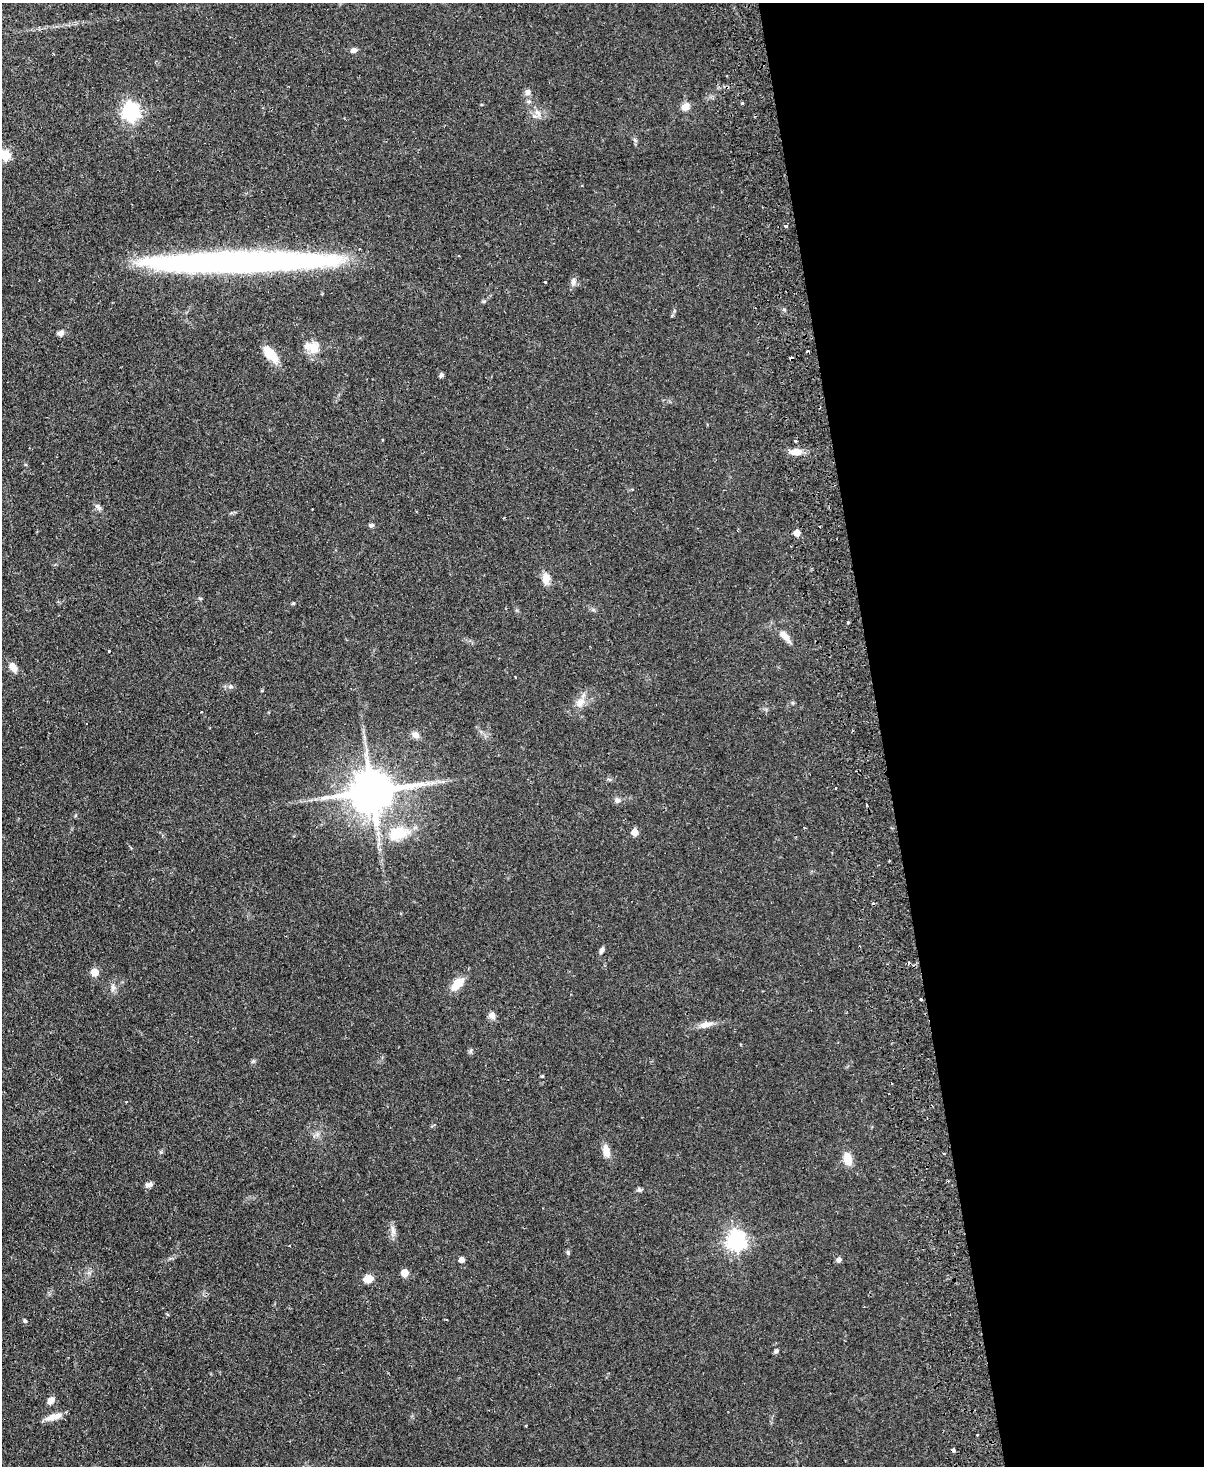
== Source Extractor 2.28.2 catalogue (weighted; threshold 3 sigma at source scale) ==
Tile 8 of 4 x 3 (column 4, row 2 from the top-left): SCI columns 3661-4862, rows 1728-3191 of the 4919 x 4807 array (HDU 1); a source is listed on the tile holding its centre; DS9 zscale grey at full resolution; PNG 1206 x 1468 px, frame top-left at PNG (2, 3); no overlay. Shown black and unused: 27% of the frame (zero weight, under 2 of 3 exposures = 3% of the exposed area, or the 3 px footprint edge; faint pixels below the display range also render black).
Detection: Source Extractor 2.28.2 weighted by HDU 2 'WHT'; one run over the whole footprint, this tile lists its part. Background 0.102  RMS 0.0067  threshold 0.03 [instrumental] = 3 sigma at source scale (4.5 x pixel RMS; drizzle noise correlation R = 1.50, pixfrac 1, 0.05/0.05 arcsec/px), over >= 5 px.
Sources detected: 72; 8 cosmic-ray / hot-pixel residue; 1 long thin detection or spike segment (spike, bleed or trail) — not listed; the other 63 listed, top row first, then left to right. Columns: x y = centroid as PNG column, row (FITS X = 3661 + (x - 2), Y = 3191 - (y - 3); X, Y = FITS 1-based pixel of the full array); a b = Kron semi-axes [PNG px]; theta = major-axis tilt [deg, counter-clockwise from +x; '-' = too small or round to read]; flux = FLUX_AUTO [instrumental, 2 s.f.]
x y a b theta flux
353 50 8 6 11 2.2
528 92 9 7 77 2.5
742 103 4 3 - 0.6
685 107 10 8 41 4.9
131 111 7 7 - 230
538 113 12 7 -50 3.8
635 140 8 3 -45 0.98
5 155 5 5 - 40
785 226 3 3 - 2.3
545 282 3 3 - 4.1
573 282 10 7 79 2.8
61 333 7 5 11 2.9
312 347 20 12 -19 10
270 354 20 9 -47 14
441 375 6 5 - 1.3
795 441 3 3 - 3.4
795 452 16 8 4 6.2
98 507 11 4 -39 1.9
371 525 7 5 -1 1.4
797 533 5 5 - 8
546 578 15 9 89 5.8
200 598 5 3 - 0.65
785 636 17 7 -49 5.7
109 651 3 3 - 1.2
13 667 13 8 -58 4.4
515 677 3 2 - 0.55
231 686 7 5 -22 1.4
262 691 5 3 - 0.59
580 702 14 10 54 5.6
416 735 9 8 - 3.5
432 783 7 4 18 1.8
835 788 3 2 - 0.46
372 791 13 11 9 2700
617 800 8 7 - 2.2
867 804 3 3 - 14
635 832 5 5 - 11
398 833 29 18 14 23
602 950 8 5 67 1.8
95 972 5 5 - 14
457 984 19 10 48 8.9
113 987 12 6 -89 2.6
921 999 3 3 - 2.3
492 1015 8 7 - 3.6
705 1025 17 7 11 5.3
471 1050 7 4 71 1.1
542 1076 4 4 - 0.57
606 1151 16 8 -80 5.7
161 1152 5 4 - 0.87
943 1154 3 3 - 1.4
848 1159 13 8 -77 9.1
149 1185 11 6 1 2.3
639 1190 7 5 -45 1.3
393 1230 15 6 -81 3.2
736 1240 7 7 - 320
568 1252 6 5 - 1.1
461 1260 4 4 - 4.2
839 1260 6 6 - 2.1
405 1273 5 5 - 13
368 1279 8 7 - 8.6
25 1321 6 4 -57 0.99
776 1351 6 5 - 1.3
51 1400 9 6 49 3.7
53 1417 19 9 16 6.3
Overlapping masked pixels (flux is a lower limit): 1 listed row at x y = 921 999
Isophote crosses this tile's border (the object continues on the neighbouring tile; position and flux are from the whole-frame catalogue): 1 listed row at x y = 5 155
Unlisted compact peaks at least as high as the median listed source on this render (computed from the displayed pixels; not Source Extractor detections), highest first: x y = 293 603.